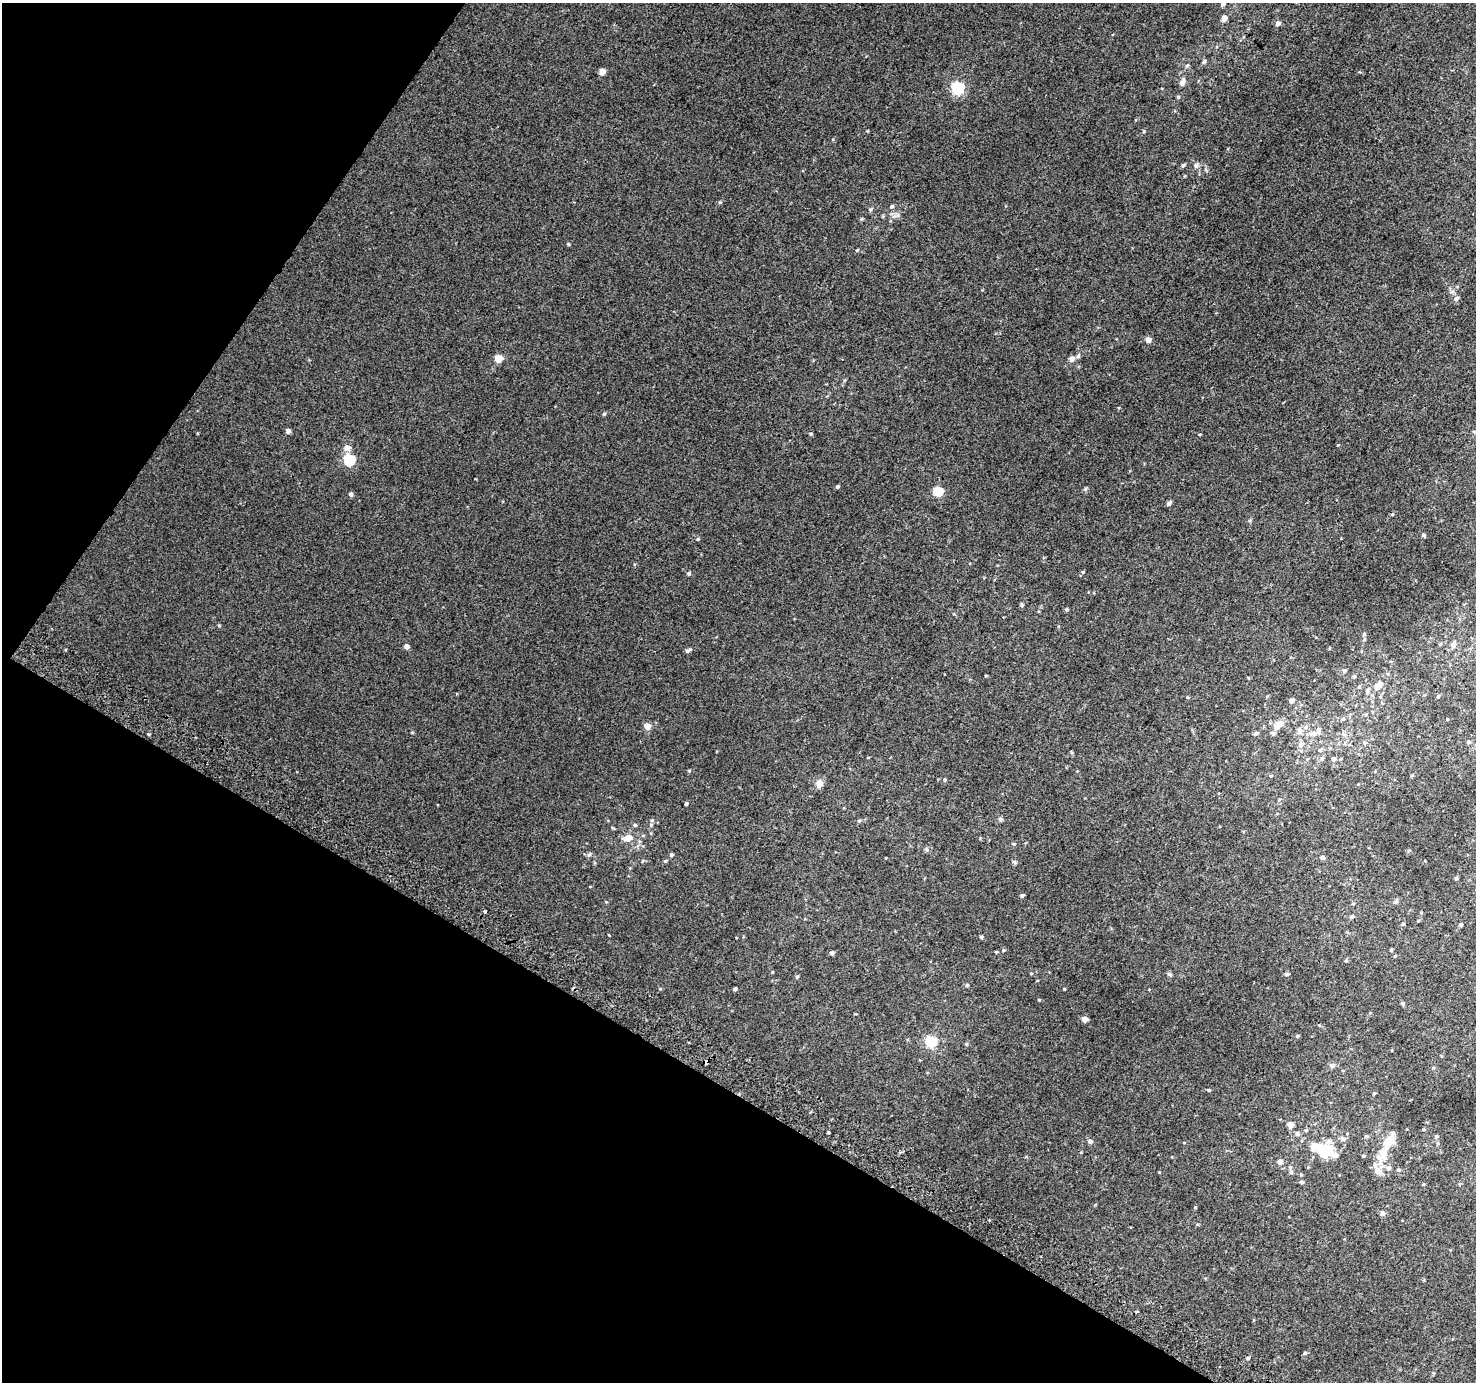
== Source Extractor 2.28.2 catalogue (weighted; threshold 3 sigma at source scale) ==
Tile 9 of 4 x 4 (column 1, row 3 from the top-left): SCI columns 31-1504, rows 1671-3050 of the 5950 x 6035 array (HDU 1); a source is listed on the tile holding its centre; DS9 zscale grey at full resolution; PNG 1478 x 1384 px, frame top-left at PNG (2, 3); no overlay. Shown black and unused: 29% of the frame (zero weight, under 2 of 3 exposures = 2% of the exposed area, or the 3 px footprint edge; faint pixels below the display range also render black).
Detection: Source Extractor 2.28.2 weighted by HDU 2 'WHT'; one run over the whole footprint, this tile lists its part. Background 0.0128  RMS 0.0073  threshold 0.0328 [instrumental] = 3 sigma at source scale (4.5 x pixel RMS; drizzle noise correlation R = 1.50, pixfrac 1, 0.0396/0.0396 arcsec/px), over >= 5 px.
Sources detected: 145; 1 inside a brighter object's white glare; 2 cosmic-ray / hot-pixel residue — not listed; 6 inside a brighter listed object's ellipse — not listed separately; the other 136 listed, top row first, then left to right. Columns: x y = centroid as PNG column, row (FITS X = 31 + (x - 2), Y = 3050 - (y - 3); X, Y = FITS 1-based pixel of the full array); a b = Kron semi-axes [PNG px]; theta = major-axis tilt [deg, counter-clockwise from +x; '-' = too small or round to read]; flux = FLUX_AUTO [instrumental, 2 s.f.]
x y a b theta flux
1223 4 6 5 - 1.9
1224 18 5 4 - 5.6
1278 23 5 5 - 2.7
1204 61 7 4 63 1.2
1187 66 7 5 61 1.3
602 72 5 4 - 7.4
1182 82 9 6 68 2.8
958 88 6 6 - 95
1178 97 4 4 - 0.94
1144 131 5 3 - 0.76
1183 165 5 4 - 1.4
1196 165 8 7 - 2.1
720 202 5 4 - 0.84
892 206 5 5 - 1.3
870 209 6 5 - 1.3
898 215 7 4 90 1.4
568 244 5 3 - 0.68
857 250 5 3 - 0.68
1456 299 7 5 24 2.1
1148 340 5 4 - 5
1078 356 7 4 53 1.4
498 359 5 5 - 16
1072 359 5 5 - 3.9
604 414 4 4 - 0.98
288 431 4 4 - 2.9
1200 434 4 3 - 0.53
347 448 6 6 - 4.9
349 460 6 6 - 54
837 487 4 3 - 1.1
938 491 5 5 - 33
351 494 5 5 - 1.6
1169 503 5 4 - 2.2
1392 514 4 4 - 0.68
1423 535 6 4 -88 0.87
698 539 5 4 - 0.73
1083 572 5 4 - 0.73
689 573 5 5 - 1.2
1021 605 7 3 -82 1
1067 609 4 4 - 1
219 625 5 4 - 0.79
1364 634 5 5 - 0.99
1440 644 5 4 - 0.67
1453 645 6 6 - 2.8
407 646 4 4 - 3.2
688 650 7 4 29 1.6
1344 671 6 4 59 1.5
986 676 4 3 - 0.57
1354 677 5 4 - 0.93
1378 686 6 5 - 8.9
1359 687 5 4 - 0.89
1368 690 7 5 70 1.5
1438 696 4 4 - 0.84
1187 697 5 3 - 0.57
1291 701 5 4 - 3.2
1343 719 5 5 - 0.89
1278 725 10 7 39 8.9
647 726 5 5 - 9.1
1299 731 11 7 -85 3.4
1256 733 6 5 - 1.3
1313 733 12 7 -1 4.3
148 734 5 3 - 0.75
1468 742 5 4 - 0.97
1364 743 6 4 -90 0.93
1301 744 8 7 - 2.9
1320 750 5 5 - 1.3
1322 758 7 5 74 1.5
1333 759 6 6 - 2.1
1271 776 5 4 - 0.7
944 780 5 4 - 0.98
819 784 10 8 75 4.7
686 804 4 3 - 0.98
1000 819 6 5 - 1.4
652 820 5 5 - 1.3
859 821 5 4 - 0.97
635 825 5 4 - 1.1
627 838 16 9 10 6.5
1013 844 6 5 - 1
1409 850 5 3 - 0.72
589 855 7 5 61 1.3
671 855 4 4 - 1.4
1322 857 7 5 -21 1.4
1014 862 6 5 - 1.2
1456 878 5 4 - 0.91
1022 895 4 4 - 1.3
1396 901 9 5 64 1.2
1352 917 6 5 - 1.3
1418 921 5 4 - 0.62
1403 924 5 4 - 0.79
1461 925 4 4 - 1
609 935 3 3 - 0.42
981 937 5 4 - 0.76
1003 950 5 4 - 0.94
1391 950 4 4 - 0.82
996 952 4 3 - 0.67
832 953 5 4 - 1.5
1346 961 6 4 1 0.68
1031 973 4 3 - 0.6
1169 974 6 5 - 1.2
1287 974 6 4 0 1.1
797 977 5 4 - 0.97
967 985 5 5 - 0.91
735 989 4 3 - 1.5
1064 989 3 3 - 0.59
1403 1003 5 4 - 1.3
1084 1019 5 4 - 7.5
1297 1036 5 4 - 0.88
931 1042 6 5 - 59
706 1062 4 4 - 2.1
1332 1065 7 6 - 1.7
1209 1090 5 4 - 0.94
1374 1093 4 4 - 0.73
1290 1125 5 4 - 7.2
1424 1129 5 3 - 0.6
1306 1130 5 4 - 0.91
828 1132 3 3 - 1.5
1297 1134 7 5 -53 1.3
1366 1136 6 4 1 1
1436 1137 6 5 - 1.2
1343 1139 7 6 - 2.4
1090 1141 6 5 - 2.1
1184 1143 4 3 - 0.45
1384 1151 34 14 59 16
1325 1152 19 13 51 22
1363 1156 4 3 - 0.91
1280 1162 5 5 - 3.1
1389 1168 7 6 - 1.9
1398 1170 5 5 - 1.1
1291 1172 5 5 - 1.3
1301 1175 5 3 - 0.68
1301 1182 6 4 -1 1.1
1423 1184 5 3 - 0.6
1195 1207 4 4 - 0.52
1383 1213 6 5 - 2.1
1197 1224 5 3 - 0.69
1305 1353 5 4 - 0.97
1248 1358 4 4 - 1
Overlapping masked pixels (flux is a lower limit): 1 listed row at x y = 706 1062
Isophote crosses this tile's border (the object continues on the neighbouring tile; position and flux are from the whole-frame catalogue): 1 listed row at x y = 1223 4
Unlisted compact peaks at least as high as the median listed source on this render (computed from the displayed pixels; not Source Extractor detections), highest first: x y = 689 771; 1085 489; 1039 1000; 861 219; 966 1044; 867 131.